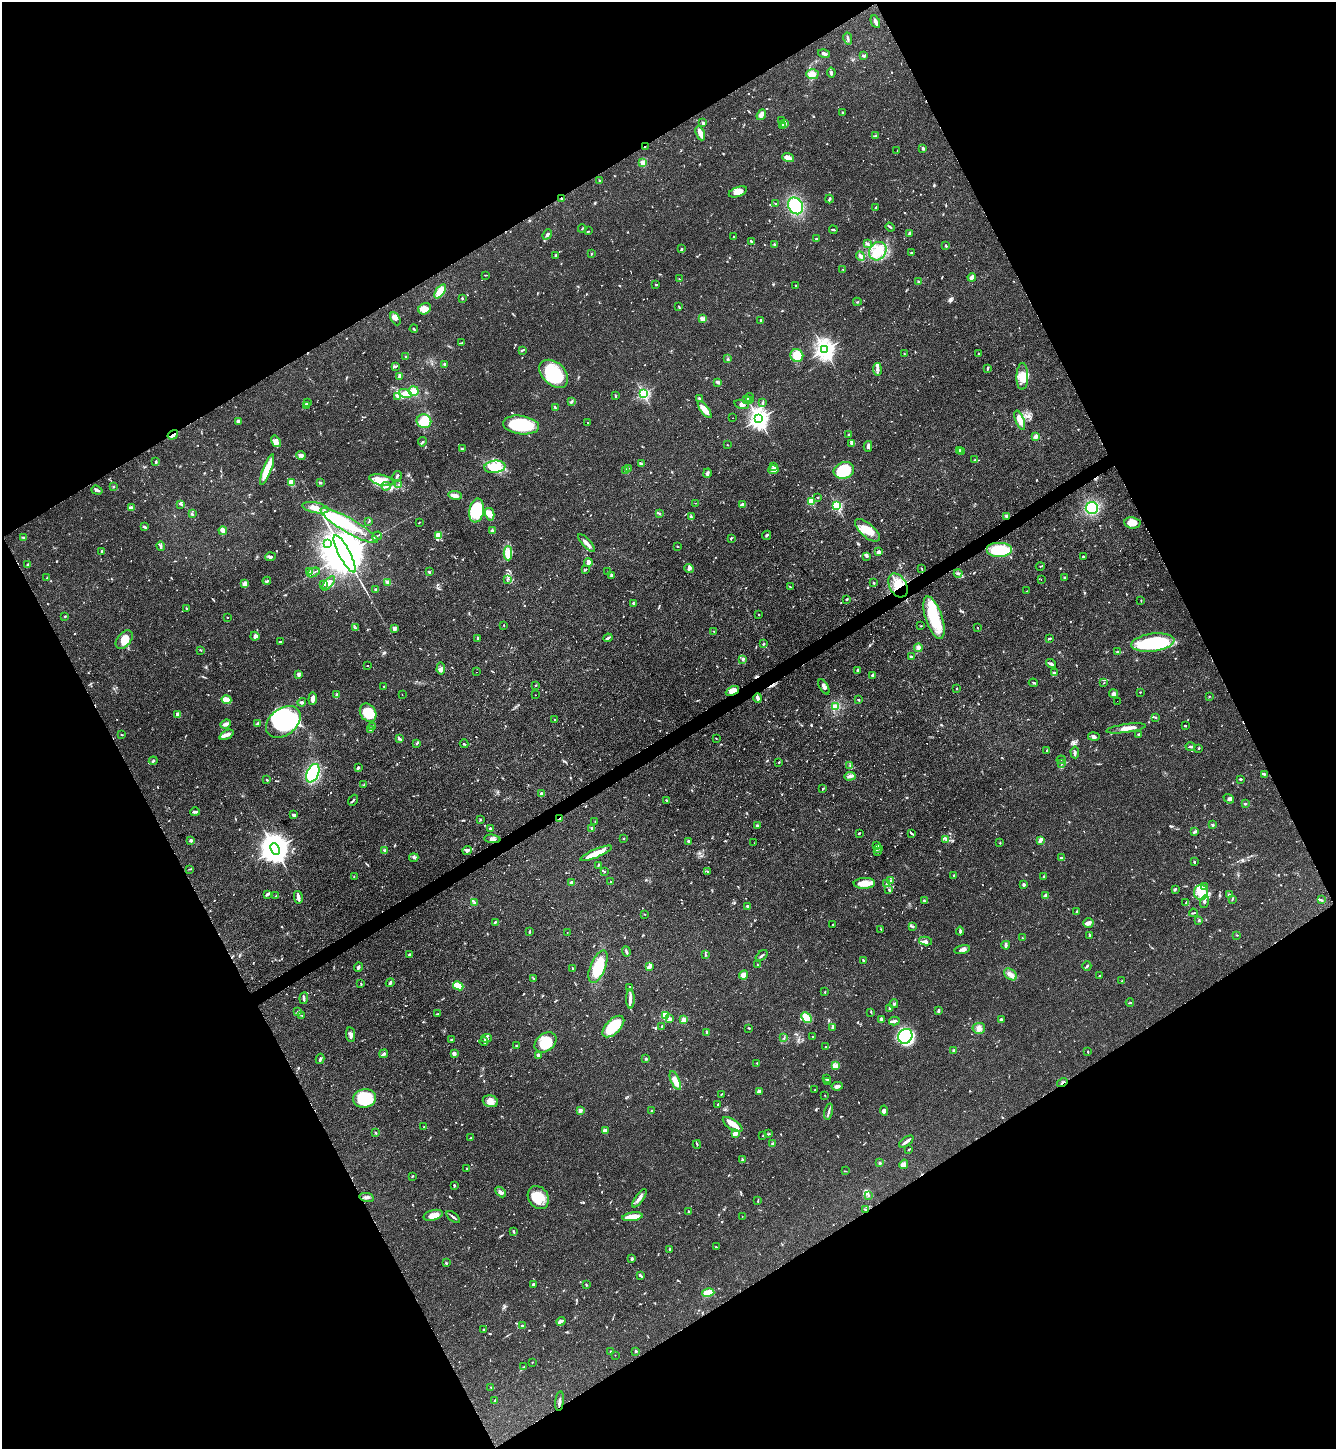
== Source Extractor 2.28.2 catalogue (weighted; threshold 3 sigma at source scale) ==
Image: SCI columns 156-5488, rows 1-5788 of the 5781 x 5789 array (HDU 1 of 3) = the unmasked area's bounding box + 8 px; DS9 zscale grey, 4 x 4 block average (1 PNG px = mean of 4 x 4 image px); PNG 1338 x 1451 px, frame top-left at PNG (2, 2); each listed source drawn as its Kron ellipse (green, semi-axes under 4 px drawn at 4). Shown black and unused: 47% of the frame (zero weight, under 2 of 3 exposures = <1% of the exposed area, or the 3 px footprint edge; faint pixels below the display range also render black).
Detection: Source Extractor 2.28.2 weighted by HDU 2 'WHT'. Background 0.06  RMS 0.0054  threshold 0.0242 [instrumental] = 3 sigma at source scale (4.5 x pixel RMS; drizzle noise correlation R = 1.50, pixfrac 1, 0.05/0.05 arcsec/px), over >= 5 px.
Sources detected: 1133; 4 too faint to see at this stretch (4 x 4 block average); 10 inside a brighter object's white glare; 17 cosmic-ray / hot-pixel residue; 1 long thin detection or spike segment (spike, bleed or trail) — neither listed nor drawn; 32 coinciding with a brighter row at this scale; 63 inside a brighter listed object's ellipse — not listed separately; of the other 1006, all 500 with FLUX_AUTO >= 1.79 (the completeness limit of this list) listed and drawn (506 fainter detections not listed), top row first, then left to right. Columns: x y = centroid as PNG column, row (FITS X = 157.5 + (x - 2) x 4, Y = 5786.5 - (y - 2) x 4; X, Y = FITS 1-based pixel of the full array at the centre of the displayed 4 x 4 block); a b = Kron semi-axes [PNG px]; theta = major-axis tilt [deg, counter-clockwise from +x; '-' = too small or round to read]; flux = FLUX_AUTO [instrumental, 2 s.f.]
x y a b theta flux
875 22 7 3 -65 9
848 38 6 2 -78 5.7
824 54 6 2 -15 9
864 56 4 2 - 4.7
831 73 5 2 - 4.5
812 74 6 5 - 35
843 113 4 2 - 2.9
761 115 5 3 - 17
781 121 3 2 - 5.3
703 123 3 2 - 6
784 123 4 2 - 6
782 125 4 2 - 2.5
700 133 7 3 -68 38
876 136 3 2 - 2.5
645 146 2 2 - 2.5
923 148 3 2 - 7.3
897 151 2 2 - 2.1
788 158 6 3 -18 34
643 163 3 2 - 20
599 180 3 2 - 3
738 192 9 4 20 31
562 199 2 2 - 4.2
829 199 4 2 - 3.8
775 203 2 2 - 2
795 206 8 7 - 140
875 207 3 2 - 2.7
890 227 5 2 - 3.8
582 229 4 2 - 2.7
833 230 4 2 - 4
589 231 3 2 - 2.1
547 234 5 2 - 6.7
910 234 3 2 - 15
734 237 2 2 - 3.3
816 239 3 2 - 4.2
751 242 4 2 - 7
867 244 3 2 - 5.1
774 245 2 2 - 7.8
946 246 3 2 - 5
682 249 3 3 - 4.8
878 251 10 8 54 44
912 253 2 2 - 2.7
591 254 2 2 - 3.3
556 255 2 2 - 6.7
860 256 5 2 - 11
843 269 2 2 - 2
486 275 3 2 - 1.9
972 277 4 4 - 13
679 279 3 2 - 2
918 282 2 2 - 3.5
656 284 3 2 - 3
796 285 2 2 - 3
440 291 8 4 55 55
462 298 2 2 - 3.4
857 302 4 2 - 3
679 307 4 2 - 2.5
425 309 6 5 - 42
703 318 2 2 - 4.4
395 319 7 3 -62 9.6
761 321 4 3 - 4.3
414 329 4 2 - 5.6
462 343 4 2 - 3.5
522 350 3 2 - 2.7
825 350 3 3 - 2300
904 353 2 2 - 2.4
978 353 2 2 - 2.6
797 355 7 6 - 68
406 357 3 2 - 4.8
728 359 3 2 - 2.7
444 364 2 2 - 15
395 366 3 2 - 5.2
877 369 6 3 -82 11
988 369 4 2 - 3.5
554 374 17 11 -43 210
399 376 4 3 - 6.3
1022 376 13 6 90 43
717 382 3 2 - 11
414 391 5 5 - 26
405 394 6 4 -16 23
643 394 2 2 - 630
398 396 3 2 - 3.2
615 396 3 2 - 3.2
700 398 3 2 - 7.7
750 398 5 2 - 4.9
746 399 3 2 - 2.7
749 401 4 3 - 6.1
307 402 4 2 - 4.1
571 402 4 2 - 3.6
762 402 2 2 - 3.2
742 404 7 3 -16 8.2
306 405 3 2 - 12
555 408 4 2 - 5.9
705 410 10 3 -55 34
732 418 2 2 - 3.1
759 419 3 3 - 2200
1020 420 10 3 -69 29
238 421 3 2 - 15
424 421 7 7 - 56
587 423 2 2 - 1.9
521 425 18 9 -7 200
849 434 2 2 - 2.1
173 435 5 2 - 5.9
1036 436 2 2 - 75
276 441 6 3 -57 11
422 442 5 2 - 3.9
852 444 3 3 - 5.8
727 445 2 2 - 4.2
868 446 5 2 - 7.7
462 449 3 2 - 3.8
959 451 2 2 - 2.6
961 452 3 2 - 2.5
301 455 5 4 - 8.4
975 460 3 2 - 1.8
156 462 3 2 - 5.6
641 463 2 2 - 2.5
774 466 3 2 - 5.5
495 467 10 6 6 58
628 468 2 2 - 2.3
267 470 16 3 69 74
773 470 5 3 - 21
844 470 10 8 18 160
625 471 3 3 - 5.3
707 473 5 2 - 6.7
397 476 5 2 - 6.3
382 480 12 5 -13 41
291 482 3 2 - 49
320 482 3 2 - 8.1
399 485 3 2 - 2.1
113 486 2 2 - 3.3
386 486 4 2 - 11
97 490 6 2 -19 9.2
455 495 7 3 -9 21
818 497 2 2 - 2
811 501 2 2 - 190
696 503 4 2 - 1.8
181 504 3 2 - 4.4
742 505 3 2 - 21
837 506 2 2 - 420
131 508 3 2 - 7.9
315 508 14 5 -10 33
1092 508 6 6 - 120
477 510 12 7 80 160
192 514 3 2 - 3.8
490 514 6 4 -77 37
659 514 3 2 - 2.3
1007 516 4 3 - 9.5
691 517 4 3 - 5.2
369 521 3 2 - 2.8
419 522 2 2 - 2
1132 523 8 5 -8 32
349 526 33 7 -30 120
144 527 3 3 - 4.8
867 530 15 6 -41 53
223 531 4 3 - 11
492 531 2 2 - 41
767 535 5 2 - 4.9
377 536 5 2 - 4
438 536 4 3 - 7.8
23 537 3 2 - 4.1
731 538 3 2 - 4.3
327 543 4 2 - 3.6
586 543 11 3 -48 21
161 546 5 2 - 5.3
677 546 2 2 - 1.9
999 549 13 7 0 150
102 551 2 2 - 2
879 552 2 2 - 49
508 553 7 3 -88 17
345 554 21 5 -62 36000
867 556 4 3 - 5.3
1083 556 2 2 - 8.9
270 557 5 2 - 7.2
588 562 4 2 - 19
28 565 2 2 - 15
1040 566 4 2 - 2.6
689 568 5 4 - 8.5
922 568 2 2 - 1.8
585 570 3 2 - 2.1
309 572 4 2 - 3.6
313 572 6 2 27 4.8
429 572 3 2 - 4.2
608 572 2 2 - 2.5
958 573 4 2 - 4.6
611 575 3 2 - 3
1065 577 3 2 - 2.8
47 578 2 2 - 2.3
507 580 3 2 - 2.8
1041 580 2 2 - 2.2
267 581 4 2 - 4.2
388 582 4 3 - 8.4
329 583 8 3 50 12
874 583 3 2 - 2
245 584 3 2 - 20
324 584 4 2 - 4.9
898 585 13 8 -60 74
790 587 2 2 - 1.9
375 590 3 2 - 3.6
1027 591 2 2 - 1.9
847 599 3 2 - 3.7
1141 600 3 2 - 2.4
633 603 3 2 - 4.3
186 608 2 2 - 2.7
759 615 2 2 - 2.5
65 616 2 2 - 3
227 617 2 2 - 2.5
934 618 22 8 -72 160
504 625 2 2 - 2.1
921 626 2 2 - 2.5
977 627 2 2 - 1.9
355 628 2 2 - 2.3
395 629 4 3 - 9.2
714 631 2 2 - 2
255 636 4 4 - 9.2
478 638 3 2 - 2.7
608 638 5 2 - 5.6
1050 638 3 2 - 5.5
124 640 10 6 50 42
280 642 2 2 - 3.2
1153 643 21 9 7 280
763 644 3 2 - 2.9
918 648 4 4 - 10
201 650 2 2 - 2.4
1118 652 3 2 - 4.1
911 657 3 2 - 5.9
743 659 4 2 - 4.8
1051 664 5 3 - 6.4
368 666 2 2 - 1.8
441 668 6 4 86 9.7
858 670 3 2 - 6.3
476 672 2 2 - 1.8
1054 673 3 2 - 2.1
298 674 4 3 - 6.3
872 675 4 2 - 4.2
1033 683 5 2 - 2.9
1104 683 2 2 - 2.3
536 685 3 2 - 1.8
384 686 2 2 - 1.9
824 687 8 3 -59 10
957 689 2 2 - 2.1
732 691 7 4 25 28
1140 692 2 2 - 2.4
336 694 3 2 - 3.7
402 694 2 2 - 2.4
1114 694 4 3 - 16
535 695 2 2 - 1.9
1209 696 2 2 - 4.6
758 698 5 2 - 18
313 699 6 3 85 21
226 700 5 3 - 33
859 700 2 2 - 3.7
1117 701 2 2 - 1.9
302 702 4 3 - 5.4
836 707 4 3 - 7.8
368 713 9 7 -56 78
178 714 3 3 - 22
1156 717 3 2 - 2.8
554 720 2 2 - 1.9
283 722 19 13 38 250
257 723 3 2 - 4.1
226 724 5 3 - 14
1185 726 2 2 - 4.1
373 727 3 2 - 2.2
1126 728 20 3 8 29
370 729 4 2 - 7.1
1139 734 2 2 - 23
122 735 3 2 - 1.9
226 735 7 4 27 16
1094 737 6 3 -10 8.9
716 738 2 2 - 1.8
399 739 3 2 - 6.1
417 743 4 2 - 4.2
464 744 4 2 - 3.4
1190 747 5 2 - 5.5
1199 748 3 2 - 3
1046 750 2 2 - 2.2
1075 752 6 2 -86 4.9
1061 760 4 2 - 2.3
153 761 4 2 - 4
779 762 2 2 - 2.6
1062 764 4 2 - 3
850 766 2 2 - 2.6
358 767 3 2 - 6.4
313 773 10 6 65 190
1264 774 2 2 - 2.6
850 776 5 3 - 9.7
1241 779 3 2 - 4
267 780 3 2 - 4.1
363 785 3 2 - 3.1
823 788 2 2 - 1.8
541 793 4 3 - 7.6
1229 799 5 3 - 7
353 800 6 2 50 4.6
666 800 2 2 - 2.3
1245 804 3 2 - 4.5
195 812 5 2 - 7.7
294 815 3 2 - 11
560 818 3 2 - 10
480 819 2 2 - 2.3
595 822 3 2 - 3
1213 825 3 2 - 5.7
757 826 4 3 - 4.5
490 829 4 3 - 4.5
591 829 3 3 - 3.8
1195 832 4 2 - 6.6
859 833 3 2 - 2.9
912 833 3 2 - 3.6
624 838 2 2 - 2.6
492 839 8 3 -7 12
946 839 3 2 - 2.5
191 840 2 2 - 31
688 841 2 2 - 6.4
1040 841 4 2 - 16
754 843 2 2 - 3.2
1000 843 2 2 - 2.1
877 845 2 2 - 2.7
879 848 2 2 - 1.8
275 849 6 4 -65 6800
384 850 3 2 - 3.1
467 850 5 2 - 8.7
877 852 3 2 - 2.5
596 853 17 3 23 60
414 858 5 3 - 5.4
1061 858 2 2 - 5.3
1194 862 2 2 - 4.4
598 865 3 2 - 2.8
190 869 3 2 - 2.4
707 871 3 2 - 2.4
604 872 2 2 - 2.2
954 875 3 2 - 2.9
354 876 2 2 - 2.1
1044 876 3 2 - 2.6
610 881 2 2 - 1.8
891 881 3 2 - 3.3
571 882 4 3 - 6.8
864 883 11 5 3 42
887 883 2 2 - 2.1
1023 885 3 2 - 5.8
1204 886 3 3 - 6.1
889 889 4 2 - 3.5
1175 889 3 2 - 3.7
1201 892 7 7 - 37
267 894 3 2 - 10
1046 895 4 3 - 9
1229 895 2 2 - 7.1
276 896 3 2 - 2.3
298 897 6 2 -80 21
1232 899 3 2 - 2.3
1321 900 3 2 - 3.3
924 901 2 2 - 3.1
474 902 3 2 - 2.8
1186 902 3 2 - 2.3
1204 902 6 2 75 6.2
747 906 3 2 - 5
1076 912 2 2 - 3
1193 913 4 2 - 3.3
644 914 2 2 - 2.2
1199 920 3 2 - 3.4
495 922 2 2 - 5.2
1088 923 5 4 - 10
833 924 2 2 - 1.9
913 926 3 3 - 4.1
881 929 2 2 - 2
960 931 4 2 - 4.6
529 932 3 2 - 4.1
567 933 2 2 - 2.1
1089 935 3 2 - 3.1
1237 935 2 2 - 2
1022 938 2 2 - 1.8
925 941 6 4 -10 13
1006 945 4 2 - 7.9
962 949 8 3 13 8.6
626 951 5 2 - 4.9
409 954 3 2 - 2.6
705 955 3 2 - 2.5
762 956 7 2 40 5.8
863 961 3 2 - 3.6
757 965 2 2 - 2.1
1087 966 5 2 - 5.1
358 967 5 2 - 6.1
598 967 17 7 68 150
649 967 3 3 - 6.2
572 968 2 2 - 2.1
1010 974 7 5 -40 18
743 975 5 4 - 19
1100 976 2 2 - 3.6
533 978 3 2 - 2.1
1122 981 2 2 - 2.1
390 983 4 3 - 5.6
361 984 4 2 - 2.5
458 986 5 4 - 45
630 987 4 2 - 3.9
825 992 2 2 - 2.4
304 998 6 2 83 5.5
630 999 10 3 -89 15
1130 1003 4 2 - 3.2
894 1004 4 2 - 3.8
889 1008 3 2 - 2.7
938 1011 3 2 - 6.2
298 1012 4 2 - 5.8
871 1012 3 2 - 2.3
437 1014 3 2 - 2.3
301 1015 3 2 - 1.9
665 1015 4 3 - 57
806 1017 6 4 -47 41
670 1019 2 2 - 7.3
881 1019 3 2 - 9.9
683 1020 3 2 - 24
1001 1020 3 2 - 6.8
894 1021 5 3 - 8.2
662 1026 3 2 - 2.3
613 1027 13 7 44 130
832 1027 4 2 - 3.3
749 1028 3 2 - 3.4
979 1028 6 5 - 15
707 1032 3 2 - 5.1
351 1035 7 4 -80 12
905 1036 8 6 56 450
813 1037 2 2 - 1.8
486 1038 5 3 - 8.5
784 1038 2 2 - 2.3
452 1040 2 2 - 19
484 1042 4 2 - 4.9
545 1042 12 8 38 100
516 1046 2 2 - 3
826 1047 3 2 - 2.1
954 1050 2 2 - 5.1
1088 1052 2 2 - 2.9
454 1053 3 2 - 8.9
384 1054 4 2 - 6.9
538 1055 2 2 - 38
320 1059 5 2 - 4.7
646 1059 2 2 - 18
757 1063 3 2 - 1.8
835 1066 4 3 - 9.2
826 1079 2 2 - 2.9
675 1080 10 3 -66 48
828 1081 3 3 - 6
1062 1083 5 2 - 5.3
837 1086 6 2 8 12
815 1090 3 2 - 2
759 1092 4 2 - 11
721 1094 2 2 - 2.3
825 1096 2 2 - 1.8
364 1098 11 9 10 110
490 1101 8 5 -16 25
718 1104 3 2 - 2.8
580 1110 3 3 - 10
652 1110 2 2 - 2.5
884 1111 5 3 - 7.2
829 1112 8 2 77 7.3
732 1124 11 5 -33 40
424 1127 2 2 - 1.9
605 1131 4 3 - 17
376 1133 4 2 - 2.8
735 1133 3 2 - 38
769 1134 4 2 - 2.5
763 1136 2 2 - 2.8
470 1138 3 2 - 2.4
906 1142 8 2 37 15
697 1144 4 2 - 2.8
773 1144 2 2 - 28
909 1149 3 2 - 2
742 1160 3 2 - 3.5
880 1163 2 2 - 3.7
904 1164 5 3 - 15
467 1169 2 2 - 2.4
845 1171 3 2 - 2
412 1176 2 2 - 2.7
454 1185 3 2 - 3.7
500 1192 6 4 -45 10
868 1195 3 2 - 1.8
367 1197 7 2 -11 6.8
538 1197 12 10 -55 70
639 1198 11 3 55 15
758 1201 4 2 - 2.9
865 1210 3 2 - 3
689 1211 2 2 - 2.2
433 1215 10 5 15 33
453 1217 8 2 -39 6.7
632 1217 10 3 8 56
742 1217 2 2 - 2.6
514 1231 3 2 - 4.9
716 1247 3 2 - 2.3
670 1249 3 2 - 3
632 1259 3 3 - 4.2
446 1263 2 2 - 2.9
640 1275 4 2 - 6
533 1284 3 2 - 5.4
586 1285 2 2 - 2
708 1293 6 3 14 60
561 1321 5 3 - 6.6
522 1326 2 2 - 14
484 1330 3 2 - 3.7
611 1351 2 2 - 13
636 1351 3 2 - 4
615 1355 2 2 - 2
532 1362 2 2 - 2.5
524 1367 3 2 - 2.7
491 1387 2 2 - 2.1
495 1401 3 2 - 3.8
560 1401 10 2 83 10
Overlapping masked pixels (flux is a lower limit): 10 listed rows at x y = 645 146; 562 199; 173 435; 1007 516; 898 585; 732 691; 560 818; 1062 1083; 865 1210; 560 1401
Diffuse or blended objects may show on this block-average render without a row.